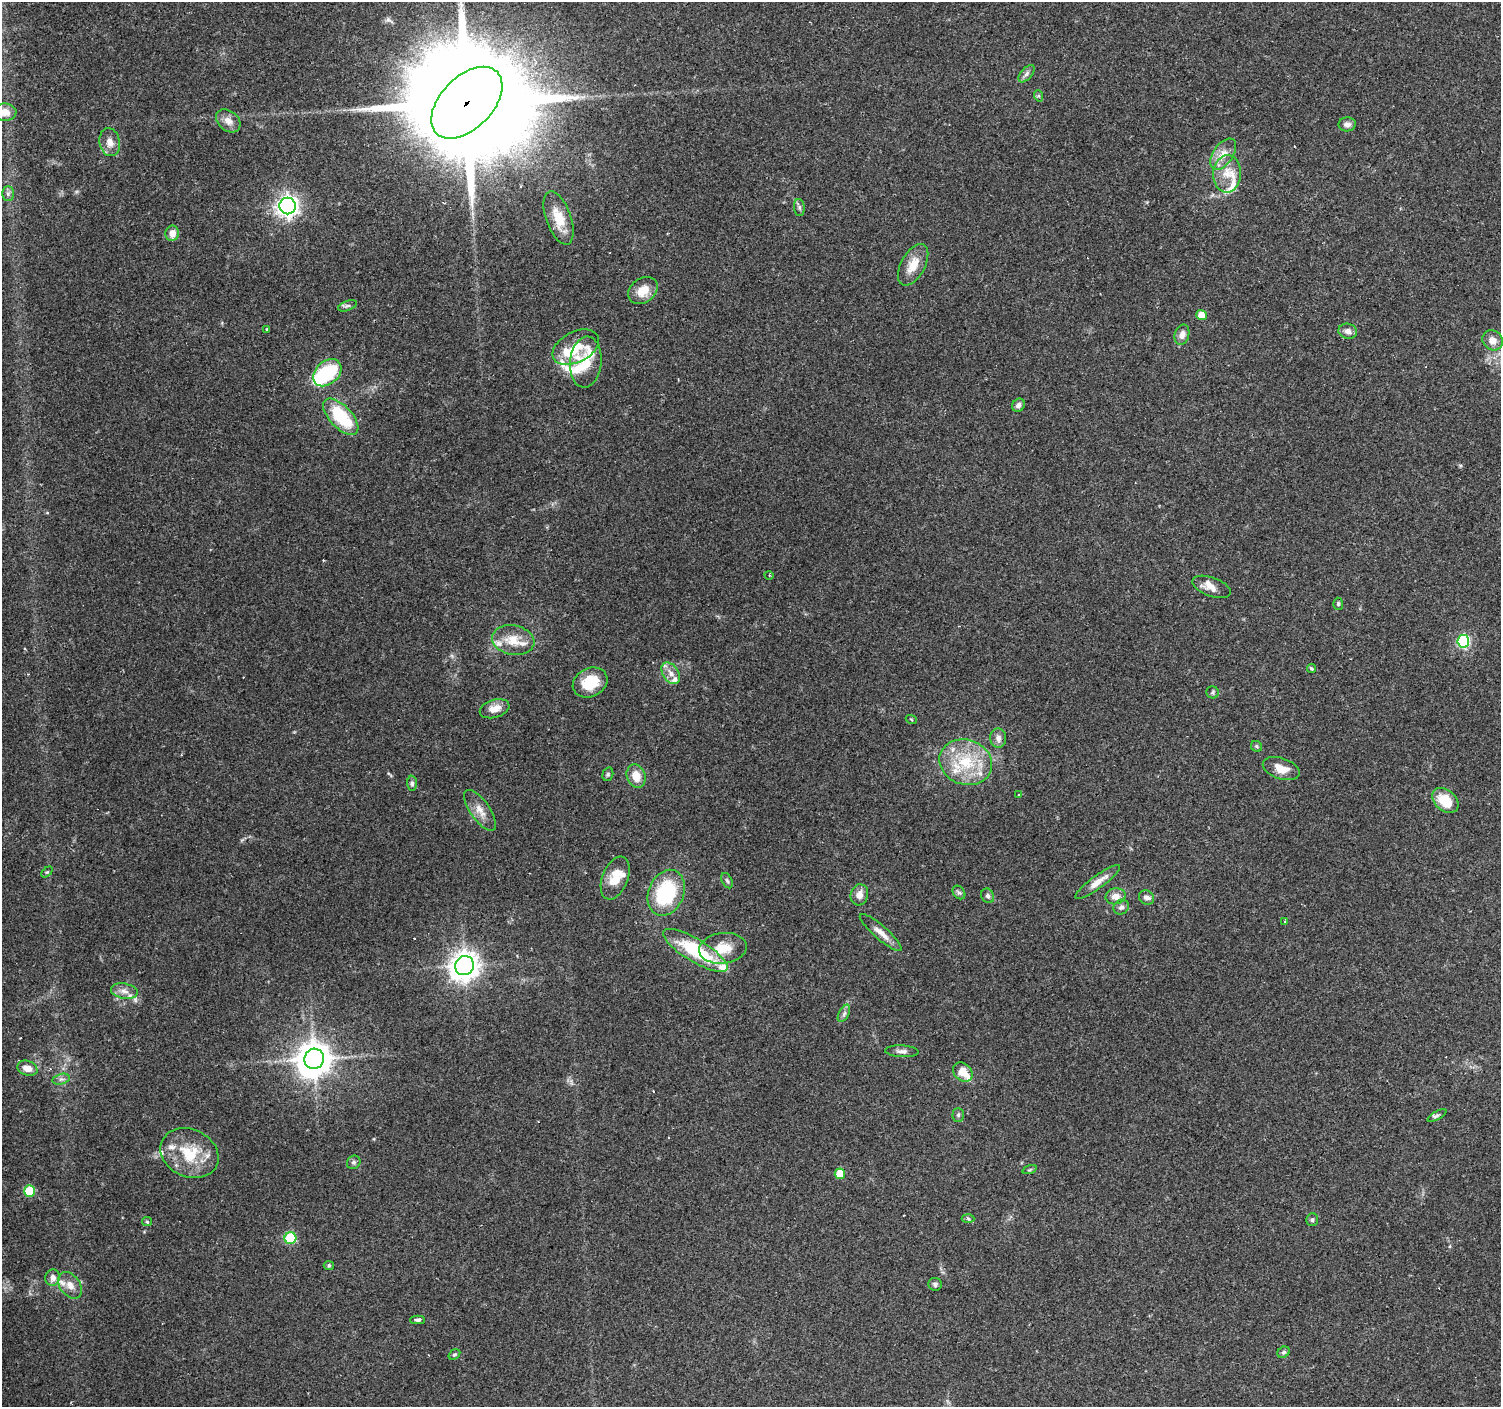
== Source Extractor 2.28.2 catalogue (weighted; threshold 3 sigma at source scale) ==
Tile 10 of 4 x 4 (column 2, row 3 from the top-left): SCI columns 1500-2998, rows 1572-2976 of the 6000 x 6021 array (HDU 1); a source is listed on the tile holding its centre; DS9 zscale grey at full resolution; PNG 1503 x 1409 px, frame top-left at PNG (2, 2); each listed source drawn as its Kron ellipse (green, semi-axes under 4 px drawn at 4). Shown black and unused: <1% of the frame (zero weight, under 3 of 4 exposures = <1% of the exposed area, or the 3 px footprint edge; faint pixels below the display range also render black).
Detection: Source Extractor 2.28.2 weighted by HDU 2 'WHT'; one run over the whole footprint, this tile lists its part. Background 0.0746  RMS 0.0054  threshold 0.0242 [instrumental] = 3 sigma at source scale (4.5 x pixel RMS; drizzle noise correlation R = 1.50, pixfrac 1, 0.0396/0.0396 arcsec/px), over >= 5 px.
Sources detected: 120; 2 inside a brighter object's white glare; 11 cosmic-ray / hot-pixel residue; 1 long thin detection or spike segment (spike, bleed or trail) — neither listed nor drawn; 17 inside a brighter listed object's ellipse — not listed separately; the other 89 listed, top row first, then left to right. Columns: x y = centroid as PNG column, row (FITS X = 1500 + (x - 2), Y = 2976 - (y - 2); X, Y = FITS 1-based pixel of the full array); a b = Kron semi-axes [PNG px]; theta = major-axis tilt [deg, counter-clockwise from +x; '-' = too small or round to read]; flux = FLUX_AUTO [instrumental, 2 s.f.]
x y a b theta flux
1027 74 10 5 49 1.9
1039 96 6 4 -71 0.65
467 103 43 26 46 23000
5 112 11 8 0 6.3
228 121 13 10 -39 4.3
1347 124 8 7 - 2.2
110 142 14 10 -80 4.8
1223 154 18 10 56 6.3
1227 174 18 14 86 10
8 194 7 6 - 1.5
288 206 8 8 - 280
799 207 8 5 -84 1.3
559 218 28 12 -70 12
172 233 8 7 - 4.1
913 265 23 12 61 9.1
643 291 16 12 37 8.2
348 306 10 4 21 1.2
1201 315 5 5 - 5.8
266 329 4 3 - 0.45
1348 331 9 7 -13 2.9
1182 335 10 7 74 3.2
1493 340 11 9 -45 4.5
576 347 25 15 27 14
586 362 25 16 84 12
327 373 16 11 42 37
1018 405 7 6 - 2
341 417 22 11 -47 29
769 575 5 3 - 0.53
1211 587 20 9 -20 5.2
1338 604 6 5 - 0.84
513 640 21 14 -10 11
1463 641 6 6 - 72
1312 668 5 4 - 0.86
671 673 12 7 -55 3.9
590 682 18 14 28 15
1213 692 6 6 - 1
495 709 15 9 17 5.8
911 719 5 3 - 0.46
998 738 9 8 - 2.8
1256 746 6 5 - 1
966 762 27 22 -20 26
1281 769 19 10 -19 6.9
608 774 7 5 75 0.94
636 776 12 9 -71 7.4
412 783 7 5 -89 1.3
1019 795 3 3 - 0.76
1445 800 15 10 -41 14
480 810 24 9 -55 6.2
47 872 6 4 43 0.74
615 878 22 13 69 10
727 881 8 5 -62 1.2
1098 882 27 6 36 6
959 892 7 5 -51 1.2
666 893 24 17 68 38
859 895 11 8 75 4
988 896 7 6 - 1.4
1116 896 10 8 13 4.3
1147 897 8 6 -32 2.2
1121 907 8 7 - 1.8
1285 921 3 2 - 0.49
881 933 27 6 -41 5.6
723 948 24 15 7 13
695 950 37 11 -31 38
464 966 10 9 - 630
124 991 13 7 -11 3.5
844 1013 9 5 62 1.7
902 1051 17 6 -3 2.5
314 1059 10 9 - 1100
27 1068 10 7 -18 4.7
963 1072 11 8 -45 8.2
61 1079 8 5 15 1.5
958 1115 7 5 89 1
1437 1115 10 4 31 1.1
189 1153 30 24 -25 23
354 1162 7 6 - 1.3
1029 1170 7 3 19 0.68
840 1174 5 5 - 13
29 1191 5 5 - 22
968 1219 6 4 -4 0.85
1312 1220 6 5 - 1.2
147 1222 5 4 - 0.71
290 1238 6 6 - 33
329 1266 5 4 - 0.77
53 1278 8 7 - 3.3
935 1284 7 6 - 1.2
70 1285 15 10 -53 5
418 1320 7 4 -1 1.3
1284 1352 6 5 - 1.1
454 1354 6 4 33 0.8
Overlapping masked pixels (flux is a lower limit): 1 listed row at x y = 467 103
Isophote crosses this tile's border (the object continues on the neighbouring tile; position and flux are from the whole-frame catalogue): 2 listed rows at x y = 467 103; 5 112